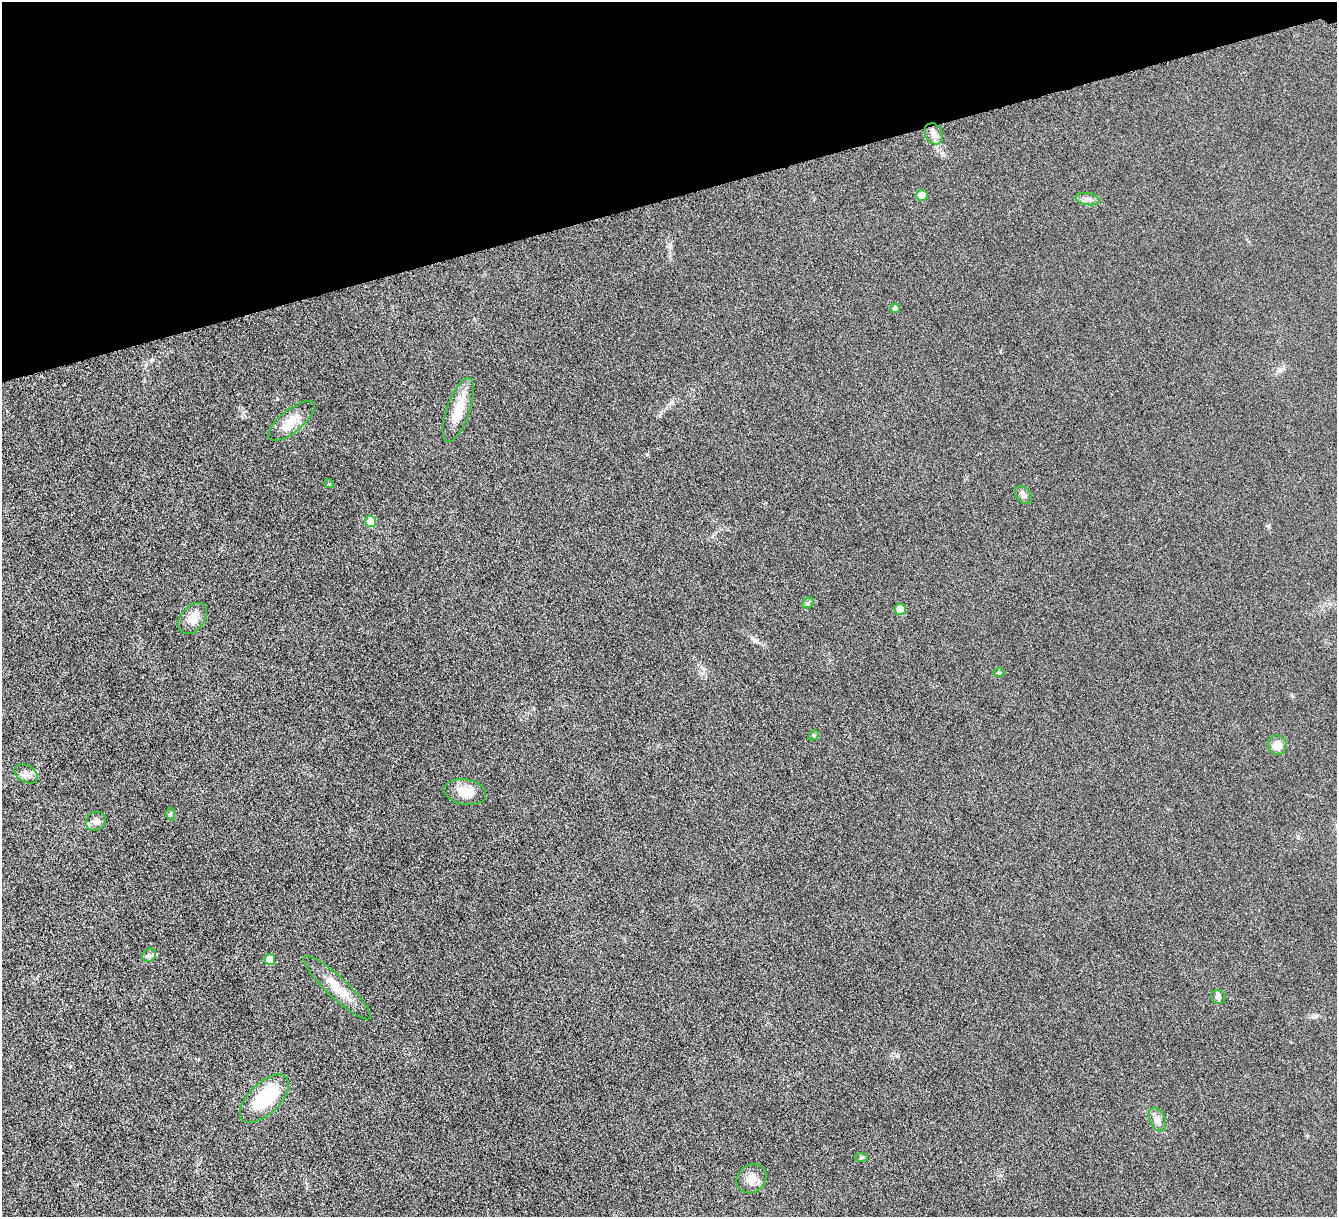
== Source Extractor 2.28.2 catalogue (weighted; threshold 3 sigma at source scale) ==
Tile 3 of 4 x 4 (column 3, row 1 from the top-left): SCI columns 2679-4013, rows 3927-5141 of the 5353 x 5300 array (HDU 1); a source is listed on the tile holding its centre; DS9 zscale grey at full resolution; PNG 1339 x 1219 px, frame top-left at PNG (2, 2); each listed source drawn as its Kron ellipse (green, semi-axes under 4 px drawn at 4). Shown black and unused: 16% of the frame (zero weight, under 4 of 8 exposures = <1% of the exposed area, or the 3 px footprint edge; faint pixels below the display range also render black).
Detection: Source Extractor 2.28.2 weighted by HDU 2 'WHT'; one run over the whole footprint, this tile lists its part. Background 0.0252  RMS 0.0048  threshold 0.0198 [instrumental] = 3 sigma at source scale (4.09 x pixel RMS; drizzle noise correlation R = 1.36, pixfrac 0.8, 0.05/0.05 arcsec/px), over >= 5 px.
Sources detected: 28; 1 inside a brighter object's white glare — neither listed nor drawn; the other 27 listed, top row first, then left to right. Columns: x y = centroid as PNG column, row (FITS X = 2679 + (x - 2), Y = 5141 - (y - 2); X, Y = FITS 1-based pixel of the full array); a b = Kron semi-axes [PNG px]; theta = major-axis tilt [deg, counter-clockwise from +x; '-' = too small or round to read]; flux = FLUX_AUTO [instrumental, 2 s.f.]
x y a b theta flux
934 134 11 8 -63 2.7
922 195 5 5 - 4
1087 199 12 6 -9 1.8
895 308 5 4 - 1.4
458 410 34 11 71 9
291 421 28 11 39 6.9
329 484 5 3 - 0.31
1023 495 10 7 -51 1.4
371 521 6 5 - 7.6
808 603 6 5 - 0.72
900 610 5 5 - 6.2
193 618 17 11 50 4.3
999 672 5 3 - 0.43
814 735 6 4 45 0.55
1277 745 10 9 - 3.6
26 774 12 8 -31 2.2
465 792 21 12 -9 6.4
170 814 6 4 89 0.61
96 821 10 9 - 2.1
149 955 7 6 - 1.1
270 959 5 5 - 5.2
337 988 45 10 -43 8.9
1218 997 7 6 - 1.4
264 1098 30 15 44 22
1157 1119 12 7 -67 2.1
861 1158 6 4 3 0.63
752 1179 16 13 41 4.8